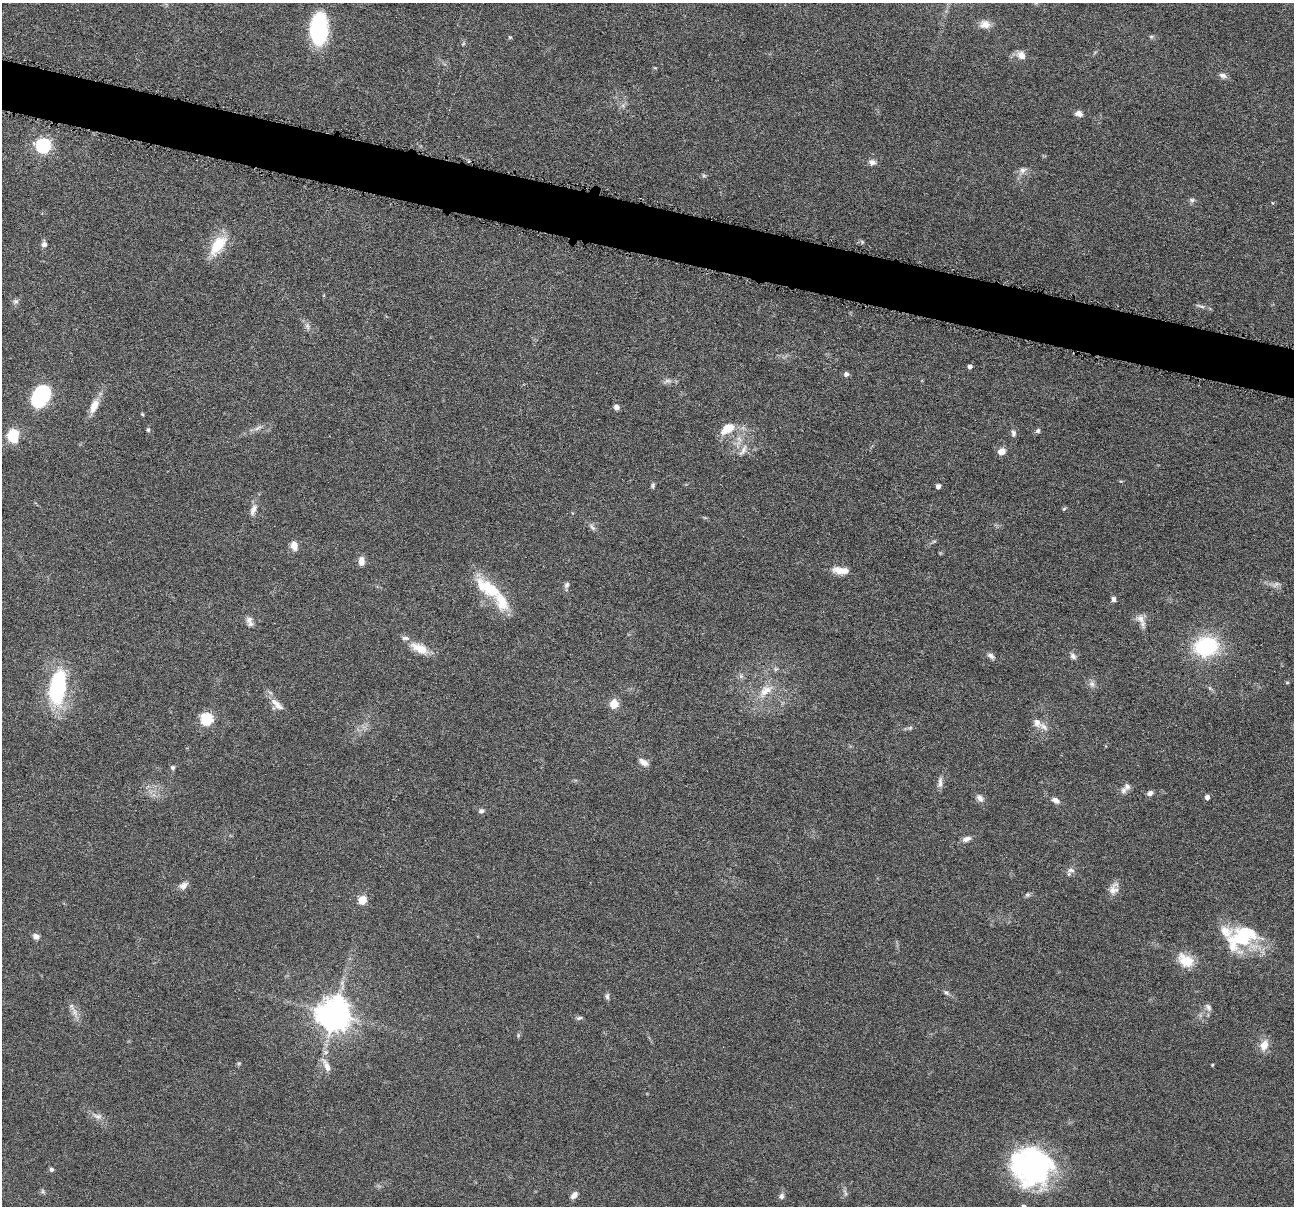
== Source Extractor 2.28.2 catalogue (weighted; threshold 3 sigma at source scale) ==
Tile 11 of 4 x 4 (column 3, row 3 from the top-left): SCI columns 2592-3883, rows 1459-2662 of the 5183 x 5199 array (HDU 1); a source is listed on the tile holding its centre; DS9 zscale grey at full resolution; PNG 1296 x 1208 px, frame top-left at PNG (2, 3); no overlay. Shown black and unused: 4% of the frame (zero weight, under 4 of 8 exposures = <1% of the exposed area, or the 3 px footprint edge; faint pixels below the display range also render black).
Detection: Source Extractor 2.28.2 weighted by HDU 2 'WHT'; one run over the whole footprint, this tile lists its part. Background 0.0372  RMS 0.0038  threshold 0.0156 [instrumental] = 3 sigma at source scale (4.09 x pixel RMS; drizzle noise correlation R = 1.36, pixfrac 0.8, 0.05/0.05 arcsec/px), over >= 5 px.
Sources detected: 108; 1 too faint to see at this stretch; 1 inside a brighter object's white glare — not listed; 6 inside a brighter listed object's ellipse — not listed separately; the other 100 listed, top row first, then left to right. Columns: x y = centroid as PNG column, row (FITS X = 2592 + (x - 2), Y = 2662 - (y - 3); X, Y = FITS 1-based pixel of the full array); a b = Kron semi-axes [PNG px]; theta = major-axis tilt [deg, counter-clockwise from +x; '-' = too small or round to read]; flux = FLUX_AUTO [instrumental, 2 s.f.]
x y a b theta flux
985 24 14 11 -2 3
319 30 27 15 89 44
1151 36 8 4 8 0.58
510 37 5 4 - 0.4
1021 55 11 8 -38 2.8
1223 76 11 6 -22 1.4
1079 114 9 6 -19 1.8
43 146 7 7 - 77
872 162 10 7 -18 1.5
1023 170 12 9 35 2
704 176 6 4 0 0.58
1192 200 8 6 0 0.92
862 242 6 5 - 0.55
44 244 8 7 - 1.3
218 245 26 12 55 11
16 301 8 6 29 0.98
1200 306 16 4 -16 1.1
307 326 10 6 -69 1.3
970 366 5 4 - 0.96
846 374 6 6 - 1.1
41 397 22 15 65 28
94 406 19 9 67 4.4
616 407 7 6 - 1.4
142 414 5 4 - 0.4
257 428 14 4 24 1.4
728 428 16 10 31 6.9
148 430 6 4 76 0.6
1038 431 7 6 - 0.79
1013 433 10 6 -84 1.2
13 436 12 10 85 10
739 439 10 6 -50 1.7
743 450 18 7 59 2.4
1002 451 8 7 - 3
653 485 6 5 - 0.71
938 486 4 4 - 1.5
1064 509 6 5 - 0.46
253 510 17 7 70 2.2
592 527 13 5 -51 1.3
934 541 6 4 18 0.52
294 545 11 7 -76 3
361 561 10 7 -90 2.6
840 571 18 9 -10 4.4
1277 584 7 6 - 1.1
567 585 9 6 65 1
490 589 41 17 -35 17
1114 599 7 5 -87 1.1
1141 618 14 10 -47 2.8
250 621 14 8 -71 1.9
1206 647 20 15 13 36
419 648 25 11 -26 5.8
991 656 11 6 -36 1.3
1073 656 10 7 -52 1.3
776 669 7 5 21 0.71
741 676 7 6 - 0.91
1287 683 5 4 - 0.42
1092 684 10 7 -62 1.5
58 688 45 19 81 33
765 691 25 12 40 6.6
277 704 23 8 -42 3.5
614 704 10 9 - 4.3
207 719 6 6 - 39
1043 727 16 8 -37 2.3
910 728 6 4 44 0.6
644 762 11 7 -34 2.2
173 768 6 6 - 0.77
940 783 15 6 85 1.7
1127 786 9 8 - 1.4
1150 793 8 6 30 1.2
1207 797 5 4 - 1.5
980 798 11 7 -48 1.7
1056 800 10 6 -28 1.8
481 811 8 6 20 1.1
967 839 13 7 20 1.7
1071 870 12 6 0 1.4
183 886 13 9 38 1.9
1114 889 18 11 67 3
1027 895 8 6 0 0.73
362 900 5 5 - 13
36 936 9 7 -21 1.5
1242 938 28 21 -23 17
1186 961 21 14 -33 7.8
946 993 9 5 -43 0.9
607 996 8 6 85 0.92
1208 1007 11 7 -53 1.3
75 1012 14 9 -72 2.6
334 1014 11 10 - 700
579 1018 8 5 11 0.74
518 1035 7 4 -90 0.48
1264 1045 14 10 67 3.9
239 1063 6 4 18 0.45
1212 1065 4 3 - 0.3
327 1066 18 8 -66 3
97 1116 15 8 -19 2.2
1032 1167 39 37 -20 73
51 1169 6 5 - 0.78
43 1191 7 5 -62 0.63
845 1193 10 4 -61 0.78
574 1195 9 6 49 2
782 1196 8 6 90 1.1
1023 1206 6 4 -2 0.52
Isophote crosses this tile's border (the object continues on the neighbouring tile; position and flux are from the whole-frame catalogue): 1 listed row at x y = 1023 1206